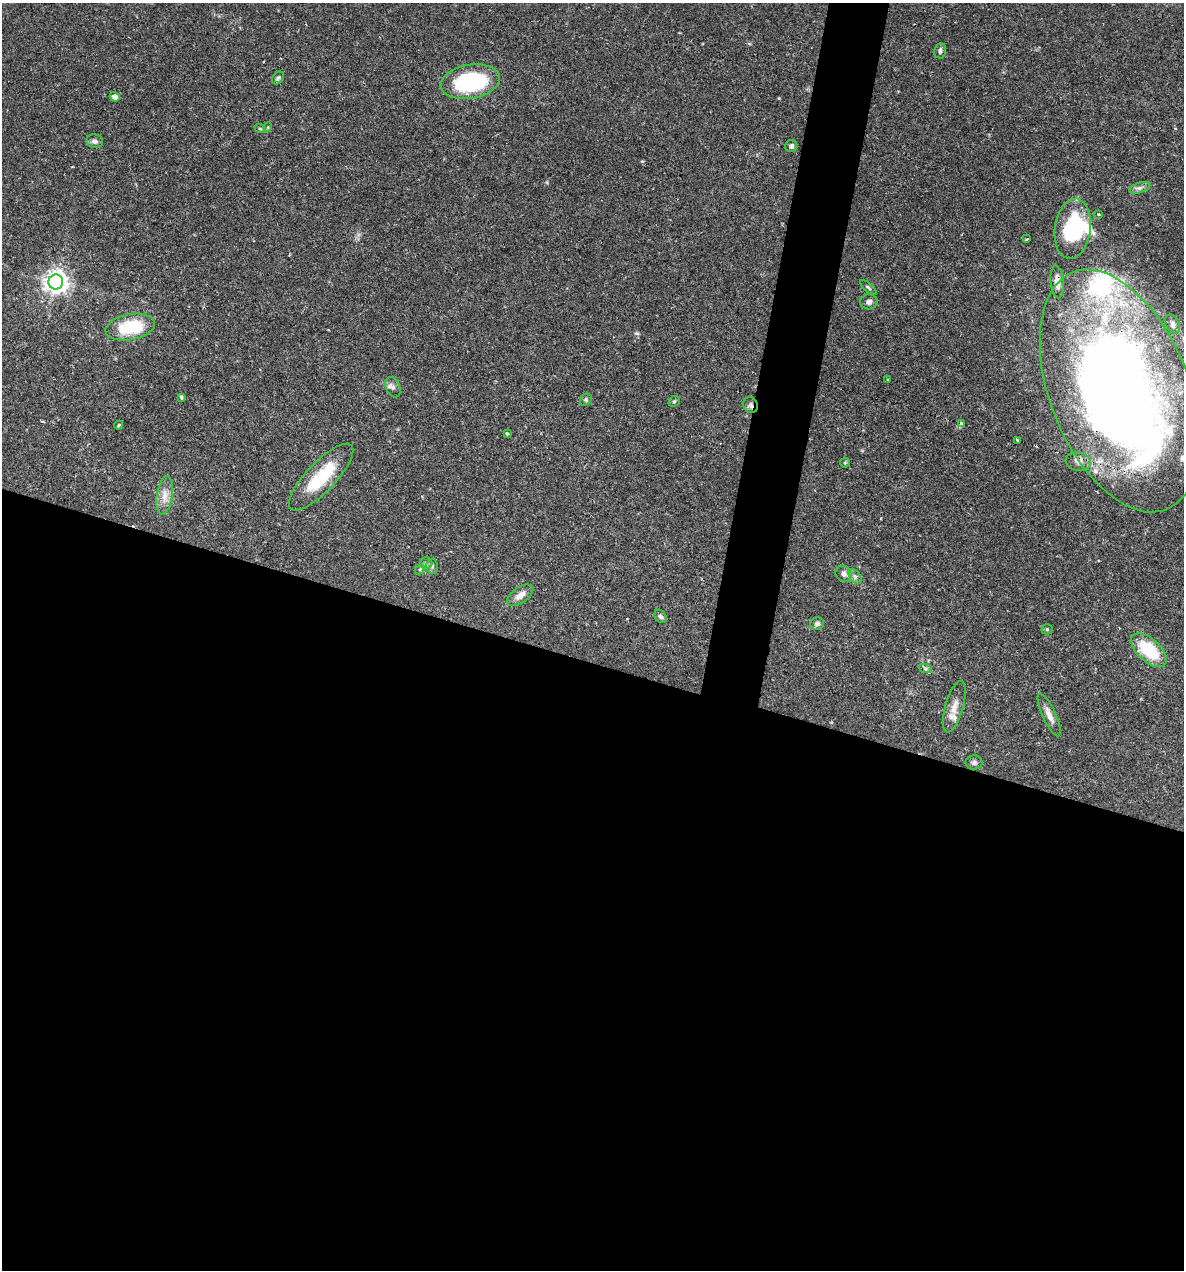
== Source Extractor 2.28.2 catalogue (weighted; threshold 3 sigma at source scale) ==
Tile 14 of 4 x 4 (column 2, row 4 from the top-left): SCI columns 1428-2609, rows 1-1268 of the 5092 x 5073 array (HDU 1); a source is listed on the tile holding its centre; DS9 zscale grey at full resolution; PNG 1186 x 1272 px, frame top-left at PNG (2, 3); each listed source drawn as its Kron ellipse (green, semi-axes under 4 px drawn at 4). Shown black and unused: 51% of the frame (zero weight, under 2 of 3 exposures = <1% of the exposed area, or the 3 px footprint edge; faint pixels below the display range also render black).
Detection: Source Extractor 2.28.2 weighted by HDU 2 'WHT'; one run over the whole footprint, this tile lists its part. Background 0.0426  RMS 0.0032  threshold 0.0144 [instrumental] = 3 sigma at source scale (4.5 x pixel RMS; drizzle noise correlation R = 1.50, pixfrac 1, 0.05/0.05 arcsec/px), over >= 5 px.
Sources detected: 56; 2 inside a brighter object's white glare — neither listed nor drawn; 7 inside a brighter listed object's ellipse — not listed separately; the other 47 listed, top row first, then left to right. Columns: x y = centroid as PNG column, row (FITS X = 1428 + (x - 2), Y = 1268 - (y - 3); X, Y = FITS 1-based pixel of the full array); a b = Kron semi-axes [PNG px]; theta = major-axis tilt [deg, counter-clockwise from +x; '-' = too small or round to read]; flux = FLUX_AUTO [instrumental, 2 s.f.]
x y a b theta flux
940 51 8 6 83 1
278 78 7 5 47 0.74
470 82 30 17 10 32
115 97 5 4 - 1.5
268 127 4 3 - 0.27
260 128 6 3 -19 0.34
95 141 8 7 - 1.1
791 146 6 6 - 0.97
1140 188 11 5 18 1.1
1098 214 3 3 - 1.3
1073 229 30 18 82 25
1027 239 3 3 - 0.37
56 282 7 7 - 270
1057 282 16 6 -84 3.1
868 287 10 4 -41 0.59
869 302 9 7 4 1.2
1172 324 10 6 -64 1.3
130 327 25 13 10 18
888 380 3 2 - 0.31
393 387 10 7 -67 1.2
1120 391 127 69 -68 430
181 397 3 3 - 0.65
586 400 6 5 - 0.52
674 401 6 5 - 0.47
751 405 8 7 - 1
961 424 3 3 - 6.5
119 425 5 3 - 0.35
507 433 3 3 - 1.2
1017 440 4 3 - 2.1
1078 462 13 9 -8 2.1
845 463 5 4 - 0.37
321 477 44 14 46 16
165 495 19 8 81 3.1
426 563 6 6 - 0.74
432 566 7 6 - 0.73
420 569 6 4 46 0.48
844 574 8 7 - 1.4
855 576 8 5 -57 0.93
520 595 15 8 35 2.4
660 616 7 5 -57 0.75
817 624 7 6 - 1
1047 629 5 5 - 0.39
1149 650 22 11 -42 17
925 668 7 4 -19 0.59
954 707 26 9 74 3.2
1049 715 23 6 -65 2.5
974 763 8 7 - 0.88
Overlapping masked pixels (flux is a lower limit): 4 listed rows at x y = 1057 282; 1120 391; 751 405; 961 424